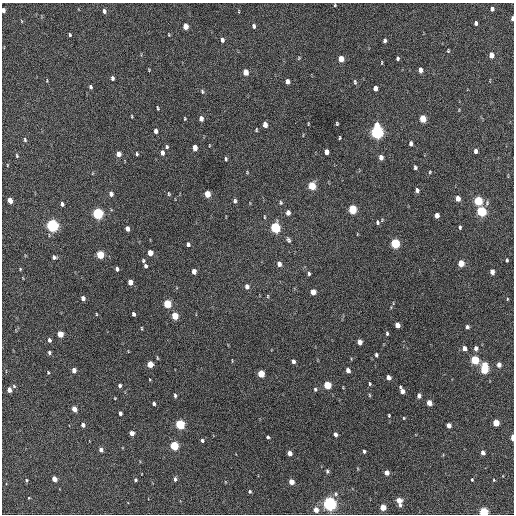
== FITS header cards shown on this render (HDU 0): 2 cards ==
NAXIS1  =                  512 / Axis length
NAXIS2  =                  512 / Axis length

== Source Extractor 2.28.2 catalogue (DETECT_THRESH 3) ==
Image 512 x 512 px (HDU 0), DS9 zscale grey, 1 PNG px = 1 image px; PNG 516 x 516 px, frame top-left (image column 1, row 512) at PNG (2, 3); no overlay
Background 219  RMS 15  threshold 43.8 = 3 sigma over >= 5 px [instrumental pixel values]
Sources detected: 175; all 175 listed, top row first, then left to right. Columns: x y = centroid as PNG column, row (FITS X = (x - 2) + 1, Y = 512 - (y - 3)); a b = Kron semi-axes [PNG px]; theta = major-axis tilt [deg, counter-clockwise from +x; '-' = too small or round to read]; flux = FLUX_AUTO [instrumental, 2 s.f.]
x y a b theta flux
335 5 3 2 - 860
492 9 4 4 - 3600
3 10 4 3 - 3500
104 11 5 4 - 2800
239 11 5 3 - 740
512 18 4 3 - 2400
476 23 4 3 - 2400
185 26 5 4 - 12000
254 26 6 4 -73 2300
70 35 4 3 - 1200
222 40 5 4 - 3300
385 40 5 3 - 2200
448 51 5 3 - 980
491 55 5 4 - 8400
299 58 5 4 - 1000
397 58 4 3 - 1900
341 59 5 4 - 14000
382 63 4 2 - 770
149 70 4 3 - 820
420 70 5 4 - 6000
245 72 5 4 - 9600
112 78 5 4 - 2500
287 81 5 4 - 4700
355 82 7 4 -81 1700
90 87 4 3 - 2000
375 88 5 4 - 5400
202 91 7 5 -72 1700
158 108 5 2 - 1100
132 116 4 2 - 770
185 118 4 3 - 900
201 118 5 4 - 5400
423 119 5 4 - 23000
308 124 4 2 - 680
337 124 4 3 - 1000
265 125 5 4 - 8000
256 130 4 3 - 980
156 131 5 4 - 4100
377 132 7 5 -88 290000
340 138 4 2 - 960
25 140 6 4 -74 1500
411 143 5 4 - 3300
209 145 4 2 - 590
167 147 5 4 - 1600
195 148 5 4 - 8800
475 151 4 3 - 3200
326 152 5 4 - 6000
162 153 5 4 - 4300
118 154 5 4 - 7600
137 154 4 3 - 1200
17 156 6 3 -81 1200
381 157 5 4 - 5200
226 159 5 3 - 1400
7 165 4 2 - 630
415 167 4 3 - 1900
247 172 5 3 - 840
430 172 5 4 - 1000
312 186 5 5 - 32000
417 190 4 4 - 3100
111 194 5 4 - 4300
169 194 6 4 -83 1200
207 194 5 4 - 19000
458 198 5 4 - 7600
10 200 5 4 - 10000
235 201 5 4 - 2100
478 201 5 5 - 59000
281 203 5 5 - 1500
62 204 4 3 - 2300
353 209 5 4 - 49000
481 211 6 5 - 80000
98 213 5 5 - 130000
288 213 5 4 - 5400
437 215 5 4 - 6900
264 217 5 3 - 890
377 222 6 5 - 1900
52 225 6 5 - 220000
275 227 6 5 - 93000
460 227 4 3 - 1600
127 229 5 4 - 4600
288 240 8 5 -64 2200
395 243 5 5 - 72000
188 244 5 4 - 2400
150 253 5 4 - 11000
100 255 5 4 - 36000
54 257 4 4 - 2600
143 260 4 4 - 1300
507 260 4 3 - 1200
461 263 5 4 - 19000
279 264 5 4 - 5200
145 266 4 3 - 2400
20 269 4 3 - 810
117 269 4 3 - 2600
194 271 5 4 - 6300
492 272 5 4 - 6600
309 273 5 4 - 1800
130 282 5 4 - 9000
247 286 5 4 - 4300
313 292 5 4 - 9400
268 296 5 3 - 940
83 298 5 4 - 4400
507 299 4 3 - 710
167 304 5 4 - 39000
96 314 3 2 - 720
133 314 4 3 - 2800
175 316 5 4 - 27000
397 325 5 4 - 9100
467 327 4 4 - 2500
142 328 5 2 - 850
387 333 5 4 - 1600
60 334 5 4 - 17000
49 340 5 4 - 2600
360 342 5 4 - 8900
464 348 4 4 - 6200
476 348 5 4 - 4000
49 352 4 4 - 1800
376 355 4 3 - 1600
157 358 6 3 -81 860
475 360 5 4 - 52000
232 361 5 2 - 690
293 361 4 4 - 3600
150 364 5 4 - 19000
499 365 5 4 - 6000
484 368 9 4 87 58000
74 370 5 4 - 5800
348 370 5 4 - 6600
48 372 4 3 - 810
261 374 5 4 - 27000
388 377 4 4 - 6600
370 384 5 3 - 1200
120 385 5 4 - 2200
327 385 5 4 - 40000
14 386 5 4 - 1300
315 389 5 4 - 1500
9 390 4 4 - 7300
402 391 6 4 -66 6900
175 395 5 3 - 2000
369 395 5 3 - 950
419 396 4 4 - 4700
115 398 3 2 - 670
154 403 4 3 - 2100
429 403 5 4 - 11000
74 409 5 4 - 11000
120 413 4 3 - 2600
389 415 3 2 - 900
404 418 3 3 - 790
496 423 5 4 - 19000
180 424 5 4 - 80000
83 425 4 4 - 4000
449 425 4 4 - 7700
132 433 4 4 - 6200
335 434 4 3 - 3600
268 437 3 3 - 1400
513 437 5 2 - 11000
202 440 4 4 - 2200
174 446 5 4 - 60000
101 450 4 4 - 5100
364 451 3 3 - 1700
483 452 4 4 - 5000
289 453 4 4 - 7300
327 471 5 4 - 1700
387 473 4 4 - 8000
54 479 4 4 - 10000
175 479 5 4 - 2800
26 480 4 4 - 1000
135 480 4 4 - 1700
472 480 3 2 - 1100
494 480 4 4 - 930
291 482 4 4 - 12000
250 491 4 4 - 1400
335 494 6 6 - 2300
29 498 3 2 - 660
399 501 7 4 -74 13000
329 504 5 5 - 330000
383 507 4 4 - 17000
316 510 4 4 - 9500
483 512 4 4 - 75000
At the frame edge (FLAGS 8, measured only in part): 4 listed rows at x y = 3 10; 512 18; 513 437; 483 512